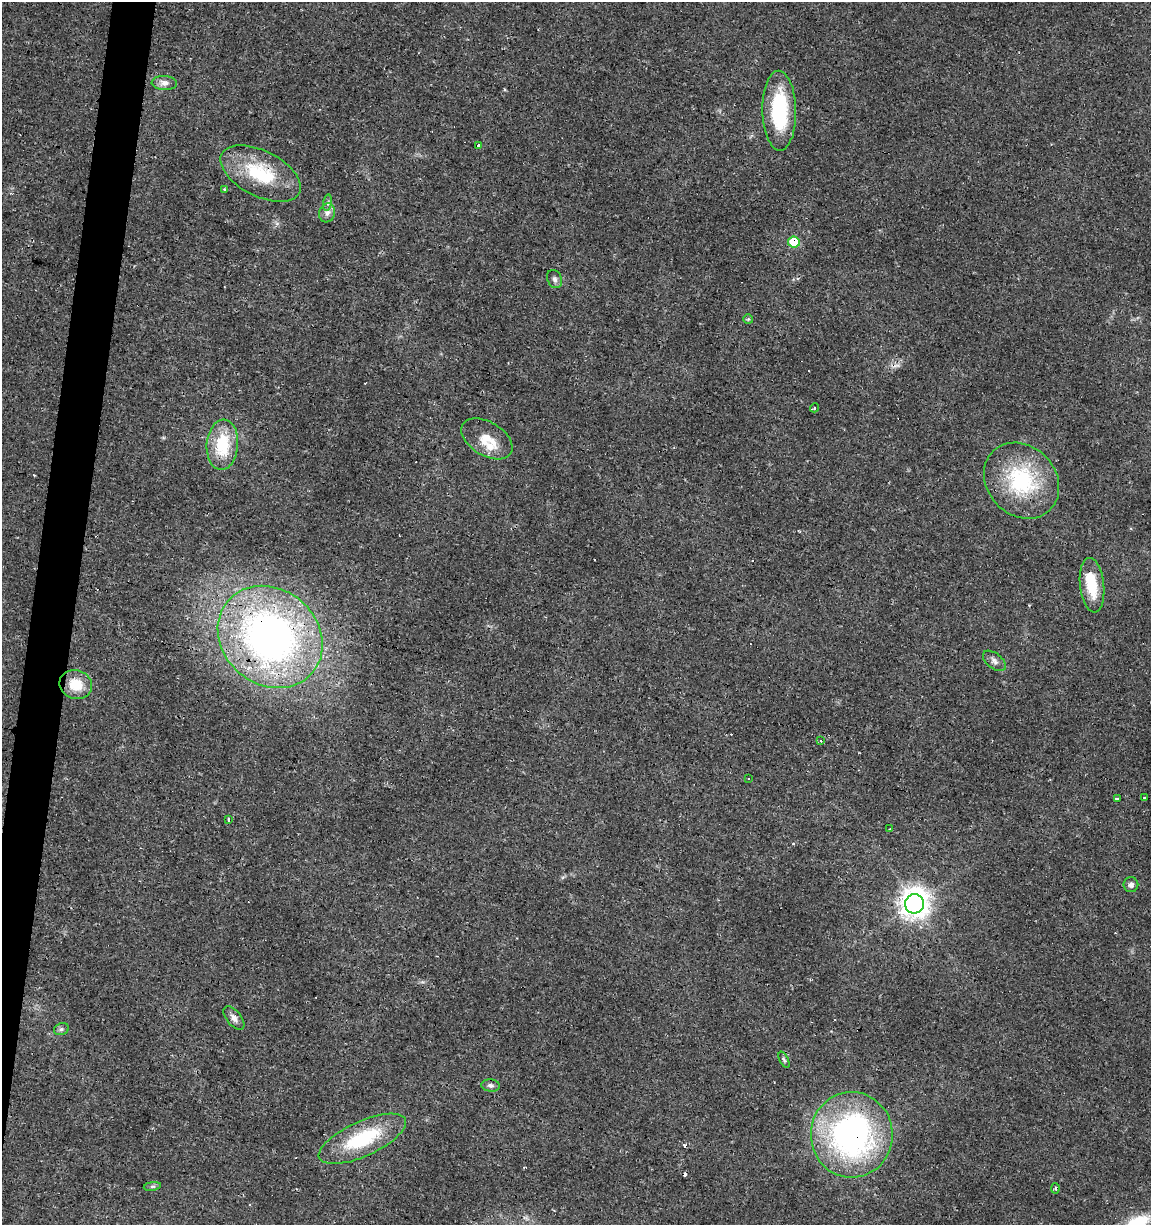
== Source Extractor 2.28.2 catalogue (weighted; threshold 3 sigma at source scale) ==
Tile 7 of 4 x 4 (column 3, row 2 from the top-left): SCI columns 2586-3734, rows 2445-3667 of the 5107 x 4898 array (HDU 1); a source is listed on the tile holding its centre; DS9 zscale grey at full resolution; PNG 1153 x 1227 px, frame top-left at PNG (2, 2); each listed source drawn as its Kron ellipse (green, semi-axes under 4 px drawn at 4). Shown black and unused: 3% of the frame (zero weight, under 2 of 3 exposures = <1% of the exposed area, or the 3 px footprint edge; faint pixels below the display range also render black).
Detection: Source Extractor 2.28.2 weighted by HDU 2 'WHT'; one run over the whole footprint, this tile lists its part. Background 0.0135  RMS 0.0032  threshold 0.0142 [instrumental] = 3 sigma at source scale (4.5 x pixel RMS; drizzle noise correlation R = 1.50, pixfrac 1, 0.0396/0.0396 arcsec/px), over >= 5 px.
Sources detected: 48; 11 cosmic-ray / hot-pixel residue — neither listed nor drawn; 3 inside a brighter listed object's ellipse — not listed separately; the other 34 listed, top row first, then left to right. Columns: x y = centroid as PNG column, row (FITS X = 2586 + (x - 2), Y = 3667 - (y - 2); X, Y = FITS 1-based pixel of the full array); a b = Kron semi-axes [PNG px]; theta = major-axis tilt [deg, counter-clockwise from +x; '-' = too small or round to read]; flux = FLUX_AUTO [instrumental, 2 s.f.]
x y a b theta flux
164 83 12 7 -3 1.8
779 111 40 16 -89 25
479 145 3 3 - 0.71
261 173 43 23 -27 20
224 190 3 2 - 0.36
328 203 8 4 82 0.75
327 213 9 8 - 1.7
794 242 6 5 - 12
555 279 9 7 -66 1.1
748 319 5 5 - 0.43
815 408 4 3 - 0.57
487 439 28 16 -31 6.9
222 445 25 15 85 14
1022 481 41 34 -47 29
1092 585 27 12 -83 9.9
270 637 55 47 -40 160
994 661 13 7 -39 1.5
76 685 16 14 -20 7.5
820 741 3 3 - 0.39
748 779 3 3 - 0.7
1118 798 3 3 - 1.8
1144 798 3 3 - 0.97
229 819 3 3 - 2.2
889 829 3 2 - 0.27
1131 885 7 7 - 1.1
914 904 10 9 - 390
234 1018 14 7 -51 1.7
61 1029 8 6 20 0.77
784 1060 8 4 -63 0.64
491 1085 9 6 -7 0.99
852 1135 43 41 -88 93
362 1139 47 17 24 22
152 1186 8 4 9 0.64
1055 1188 5 4 - 0.96
Overlapping masked pixels (flux is a lower limit): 4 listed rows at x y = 261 173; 794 242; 270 637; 852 1135